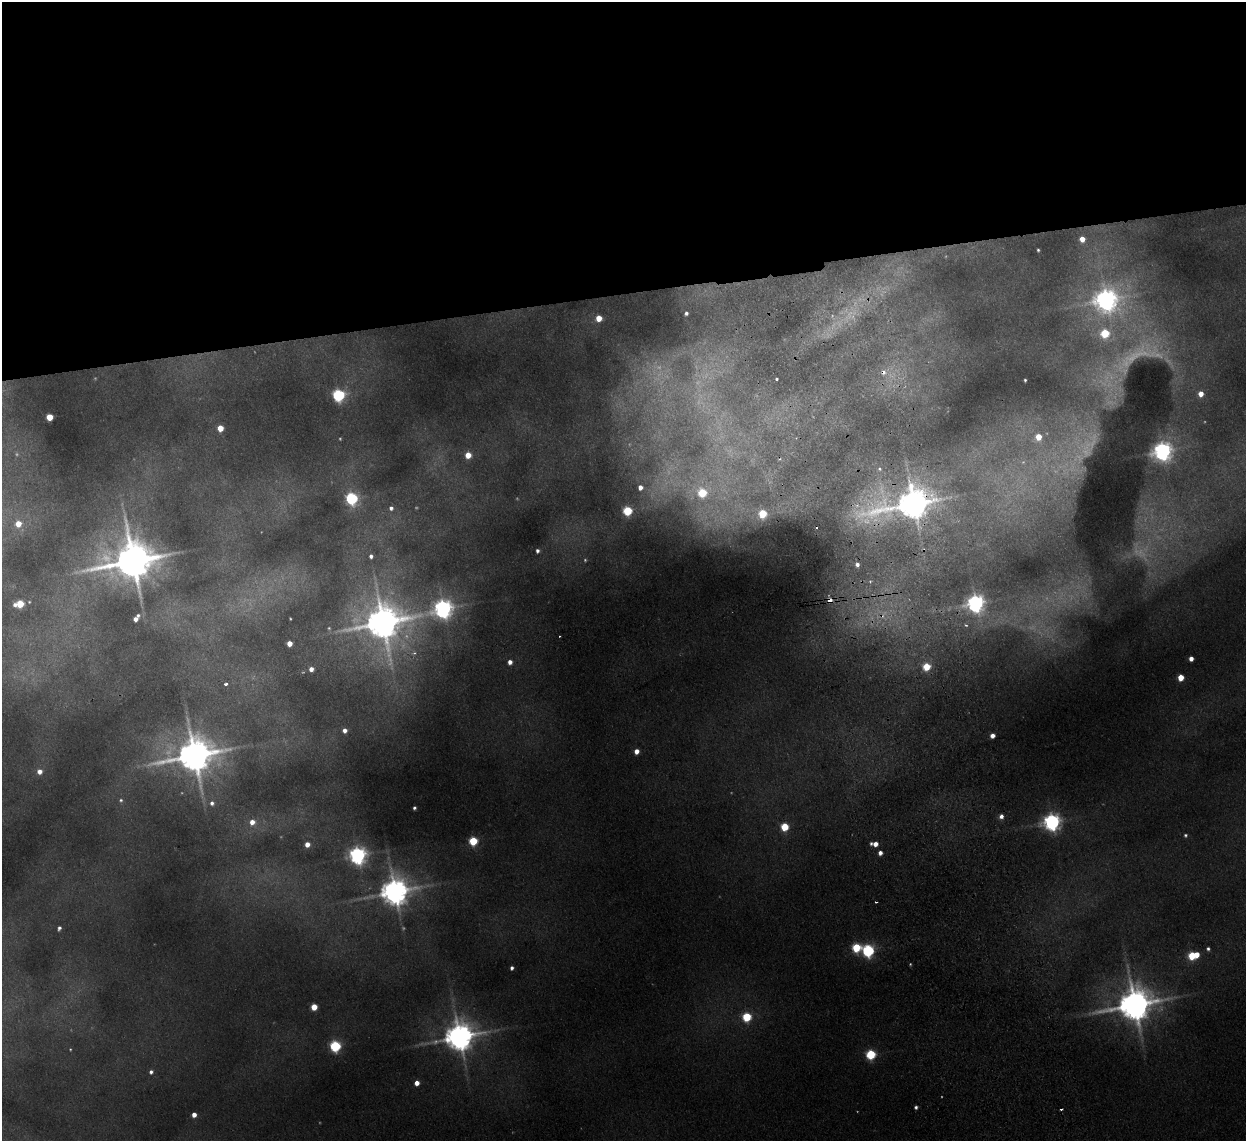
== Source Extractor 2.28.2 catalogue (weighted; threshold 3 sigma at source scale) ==
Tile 2 of 4 x 4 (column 2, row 1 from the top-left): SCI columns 1297-2540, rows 3571-4709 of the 5079 x 4977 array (HDU 1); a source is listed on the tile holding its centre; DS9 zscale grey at full resolution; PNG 1248 x 1143 px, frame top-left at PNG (2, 2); no overlay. Shown black and unused: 26% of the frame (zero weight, under 2 of 3 exposures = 3% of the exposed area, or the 3 px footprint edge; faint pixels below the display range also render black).
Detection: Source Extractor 2.28.2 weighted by HDU 2 'WHT'; one run over the whole footprint, this tile lists its part. Background 0.072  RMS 0.01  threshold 0.0452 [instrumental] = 3 sigma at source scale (4.5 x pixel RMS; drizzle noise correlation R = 1.50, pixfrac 1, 0.05/0.05 arcsec/px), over >= 5 px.
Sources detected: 140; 42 too faint to see at this stretch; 5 cosmic-ray / hot-pixel residue — not listed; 7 inside a brighter listed object's ellipse — not listed separately; the other 86 listed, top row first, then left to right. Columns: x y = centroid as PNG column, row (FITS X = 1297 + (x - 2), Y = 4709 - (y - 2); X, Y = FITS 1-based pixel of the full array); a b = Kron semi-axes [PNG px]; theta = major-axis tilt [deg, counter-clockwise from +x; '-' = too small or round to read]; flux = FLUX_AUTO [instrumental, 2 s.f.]
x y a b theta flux
1082 239 5 5 - 17
1038 250 4 3 - 1.8
1106 300 12 10 17 1200
686 313 5 4 - 3.9
599 318 5 5 - 24
837 324 42 17 33 50
1137 356 96 38 21 120
884 372 13 10 35 12
777 379 3 3 - 2.9
1025 380 3 3 - 1.6
1201 394 5 5 - 15
339 395 6 6 - 250
49 417 5 4 - 40
220 428 5 4 - 27
1038 437 7 7 - 29
796 438 3 3 - 1.2
1163 451 8 7 - 800
1077 453 93 40 54 150
468 455 5 5 - 24
879 469 7 7 - 4.4
661 488 75 40 29 160
352 498 6 6 - 270
913 504 24 11 9 3300
391 508 7 6 - 5.8
762 514 6 5 - 68
701 516 35 30 -89 83
18 524 5 5 - 23
537 551 4 4 - 3.9
371 556 5 4 - 4.8
133 561 16 13 6 5900
857 564 6 5 - 5.8
830 600 6 6 - 12
29 602 4 3 - 1.2
976 603 7 7 - 760
15 604 4 4 - 3.8
20 604 5 5 - 55
443 608 8 7 - 900
883 615 19 14 72 29
136 618 9 5 53 11
383 622 15 14 - 3900
966 625 4 3 - 1.5
1042 630 75 46 -22 160
289 643 4 4 - 16
414 653 7 7 - 4.9
1191 659 4 4 - 9.3
510 662 5 4 - 8.6
926 667 5 5 - 52
311 669 4 4 - 9.1
1181 677 5 4 - 31
226 684 4 3 - 8.9
345 730 4 4 - 7.8
992 736 4 4 - 11
636 751 5 4 - 11
194 755 14 11 6 4300
39 771 5 5 - 12
121 800 6 6 - 3
212 803 7 7 - 6.3
414 808 4 3 - 3
1001 816 5 5 - 7.4
252 822 6 6 - 14
1052 822 7 7 - 690
784 827 5 5 - 61
1185 835 4 4 - 2.5
473 841 5 5 - 84
307 844 4 4 - 14
875 844 7 4 -3 13
880 853 5 4 - 7.5
358 855 7 7 - 700
395 891 11 9 19 2500
876 902 3 2 - 3.4
59 928 5 4 - 3.9
856 948 6 6 - 85
1208 949 4 4 - 3.4
868 950 6 6 - 260
1192 956 6 5 - 65
512 968 4 4 - 4.1
1134 1005 12 10 16 4000
314 1007 5 5 - 33
747 1017 6 5 - 93
459 1037 11 9 17 2700
335 1046 6 5 - 190
70 1049 5 4 - 1.3
871 1054 6 5 - 120
151 1072 5 4 - 4.2
417 1083 5 4 - 12
194 1115 4 4 - 13
Overlapping masked pixels (flux is a lower limit): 6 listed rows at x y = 837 324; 884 372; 913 504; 830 600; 883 615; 395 891